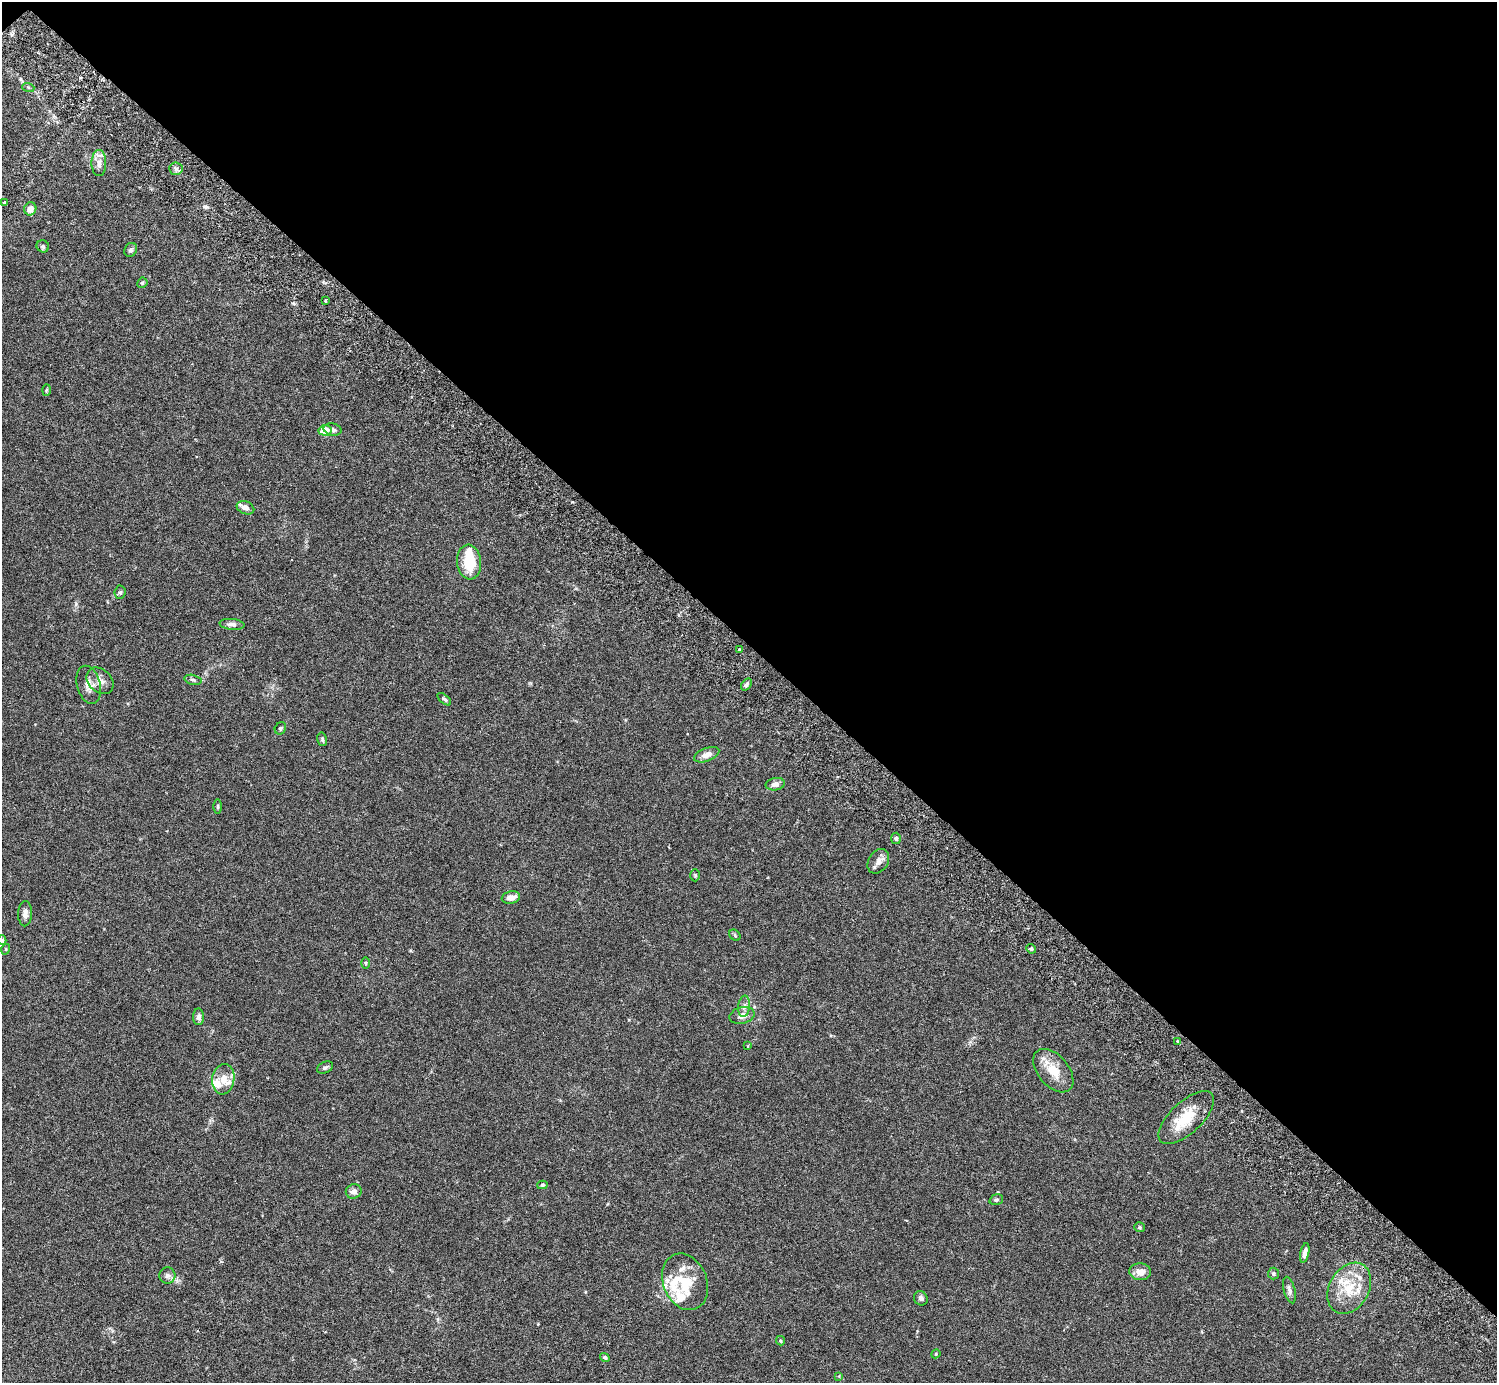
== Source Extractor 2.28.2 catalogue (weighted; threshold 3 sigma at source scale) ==
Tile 3 of 4 x 4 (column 3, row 1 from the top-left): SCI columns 3036-4530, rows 4349-5729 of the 6074 x 6074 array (HDU 1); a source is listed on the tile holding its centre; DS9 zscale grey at full resolution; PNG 1499 x 1385 px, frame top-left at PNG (2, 2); each listed source drawn as its Kron ellipse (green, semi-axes under 4 px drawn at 4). Shown black and unused: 47% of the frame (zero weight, under 3 of 6 exposures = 3% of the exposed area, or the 3 px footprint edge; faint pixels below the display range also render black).
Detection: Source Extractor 2.28.2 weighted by HDU 2 'WHT'; one run over the whole footprint, this tile lists its part. Background 0.0147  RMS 0.002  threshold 0.0081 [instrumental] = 3 sigma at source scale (4.09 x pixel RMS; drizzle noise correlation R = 1.36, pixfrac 0.8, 0.05/0.05 arcsec/px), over >= 5 px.
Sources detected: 73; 1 inside a brighter object's white glare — neither listed nor drawn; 10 inside a brighter listed object's ellipse — not listed separately; the other 62 listed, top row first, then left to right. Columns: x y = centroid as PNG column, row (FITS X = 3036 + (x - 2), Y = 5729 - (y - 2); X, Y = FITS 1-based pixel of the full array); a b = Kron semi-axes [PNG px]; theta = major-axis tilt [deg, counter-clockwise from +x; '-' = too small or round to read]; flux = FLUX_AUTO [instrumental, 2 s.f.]
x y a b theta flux
28 87 6 4 -18 0.22
99 163 13 7 90 1
176 169 7 6 - 0.5
4 202 4 2 - 0.13
30 209 6 6 - 1.4
43 246 6 6 - 0.32
131 250 7 6 - 0.39
142 283 5 5 - 0.27
325 301 3 2 - 0.39
46 390 5 3 - 0.17
332 429 9 6 -13 0.59
325 430 6 5 - 2.2
245 508 9 6 -23 1.1
469 562 17 12 -84 5.2
120 592 6 5 - 0.33
232 624 12 5 -5 0.76
739 650 3 3 - 0.38
193 680 9 5 -14 0.34
100 681 15 11 -43 1.4
746 684 6 4 52 0.37
89 685 19 11 -76 1.7
444 699 8 4 -41 0.3
280 728 6 5 - 0.29
322 739 7 5 -76 0.29
707 755 13 6 21 1.2
775 784 9 6 9 1
218 806 7 3 -90 0.24
896 838 5 5 - 0.38
878 861 13 9 57 1.1
695 875 6 5 - 0.23
511 897 9 6 11 1.4
25 914 13 7 88 0.86
735 935 6 5 - 0.24
2 940 5 4 - 0.28
6 949 5 3 - 0.15
1031 949 5 4 - 0.27
366 963 6 4 -90 0.2
744 1006 10 6 83 0.73
742 1016 13 8 12 1.4
198 1017 8 5 -89 0.59
1178 1041 3 3 - 0.38
748 1046 4 3 - 0.15
325 1068 8 5 24 0.46
1053 1071 25 15 -50 3.7
223 1079 15 11 82 2.2
1186 1117 35 16 43 5.2
542 1185 5 4 - 0.28
354 1191 8 7 - 0.8
996 1200 7 5 21 0.32
1140 1227 5 5 - 0.23
1305 1253 10 4 78 0.88
1140 1272 11 8 -3 1.6
1273 1274 6 5 - 0.35
167 1275 8 8 - 0.61
685 1282 29 22 -68 6.1
1349 1288 27 20 60 5.5
1289 1290 13 5 -75 0.65
921 1298 7 6 - 0.46
780 1341 5 4 - 0.25
936 1354 5 4 - 0.18
605 1357 5 4 - 0.36
839 1376 4 4 - 0.15
Isophote crosses this tile's border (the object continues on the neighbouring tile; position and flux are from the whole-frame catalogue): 1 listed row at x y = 2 940